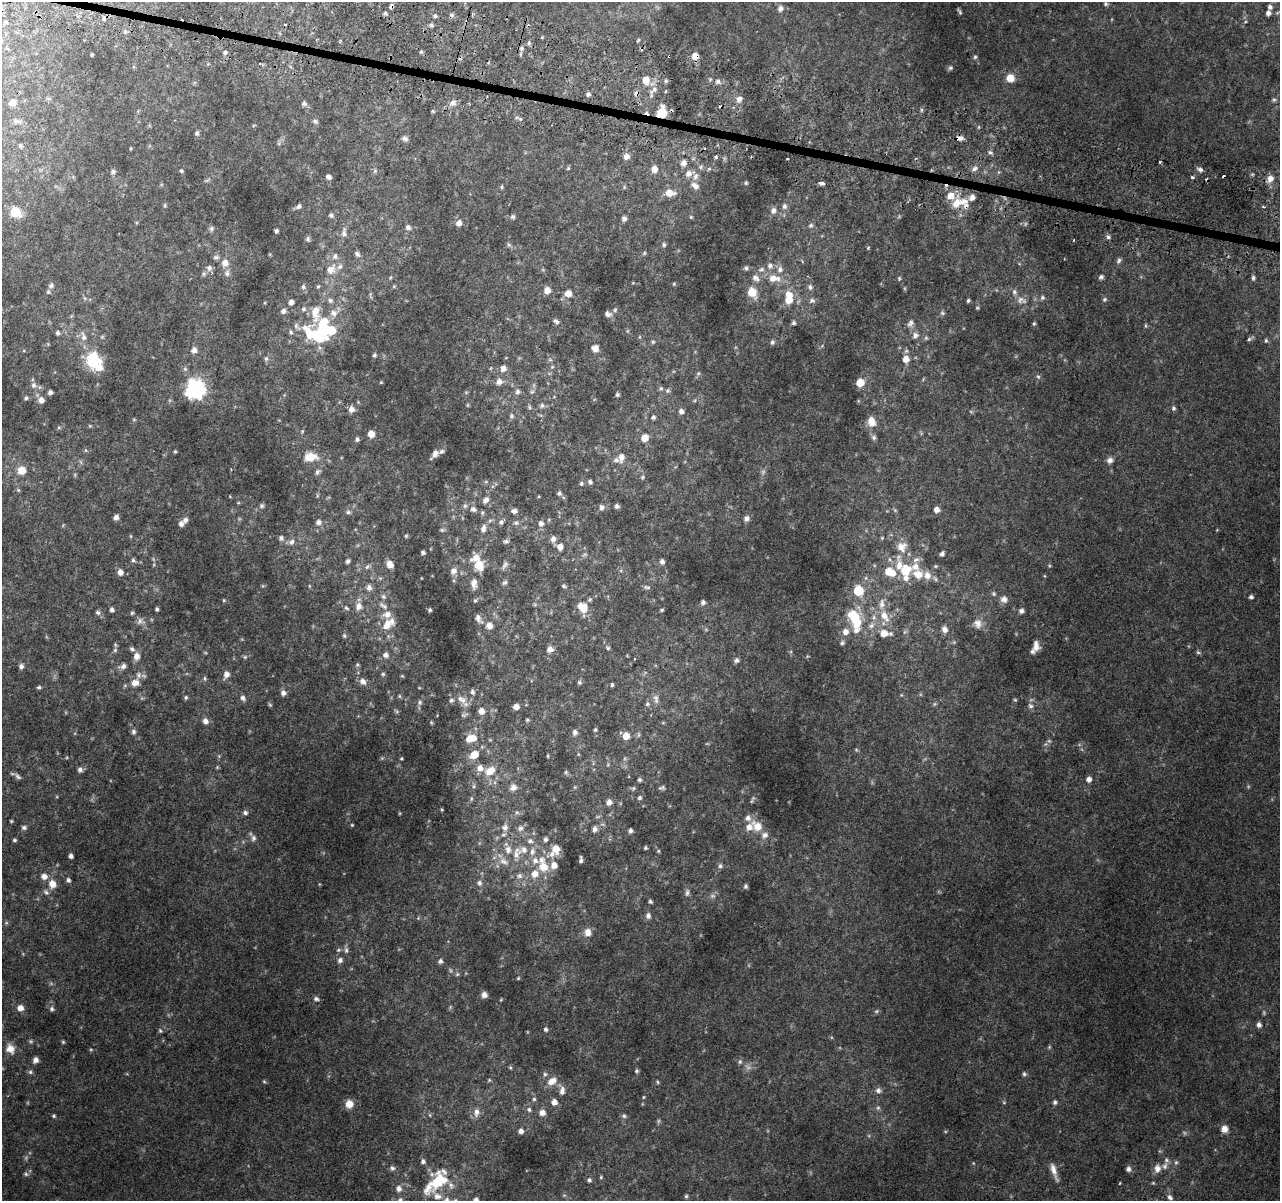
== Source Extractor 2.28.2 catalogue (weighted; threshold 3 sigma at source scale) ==
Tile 11 of 4 x 4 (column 3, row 3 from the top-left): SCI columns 2598-3875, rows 1465-2663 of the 5195 x 5393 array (HDU 1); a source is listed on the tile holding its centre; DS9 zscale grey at full resolution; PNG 1282 x 1203 px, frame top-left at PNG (2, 2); no overlay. Shown black and unused: <1% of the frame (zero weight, under 2 of 3 exposures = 3% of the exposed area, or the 3 px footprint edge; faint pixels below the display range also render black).
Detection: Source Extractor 2.28.2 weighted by HDU 2 'WHT'; one run over the whole footprint, this tile lists its part. Background 0.0639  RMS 0.0082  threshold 0.0369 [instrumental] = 3 sigma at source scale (4.5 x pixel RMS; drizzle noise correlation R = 1.50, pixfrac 1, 0.0396/0.0396 arcsec/px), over >= 5 px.
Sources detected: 476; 5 too faint to see at this stretch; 4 inside a brighter object's white glare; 13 cosmic-ray / hot-pixel residue — not listed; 32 inside a brighter listed object's ellipse — not listed separately; the other 422 listed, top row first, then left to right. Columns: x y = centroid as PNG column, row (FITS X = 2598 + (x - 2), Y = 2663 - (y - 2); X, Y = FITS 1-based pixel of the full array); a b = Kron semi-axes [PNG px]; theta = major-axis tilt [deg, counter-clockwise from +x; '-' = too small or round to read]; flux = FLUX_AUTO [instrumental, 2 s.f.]
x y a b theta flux
1106 4 5 4 - 1.3
1270 7 6 6 - 2.2
780 8 8 6 70 2.3
959 12 8 3 -56 1.2
385 13 5 5 - 1.3
1268 13 5 4 - 2.9
435 16 5 4 - 1.2
104 19 4 3 - 13
5 22 6 4 45 1.2
431 25 5 5 - 1.4
125 32 5 5 - 1.3
529 43 5 5 - 1.3
521 48 6 5 - 1.8
225 52 5 4 - 1.9
421 52 5 4 - 1.1
92 54 3 2 - 0.75
669 56 3 3 - 2.2
695 56 6 6 - 6.3
975 57 5 5 - 1.2
260 63 4 3 - 0.85
950 68 7 5 15 1.3
1010 78 10 9 - 8
646 80 9 7 -82 8
666 81 5 4 - 1.3
718 81 7 6 - 2.2
654 89 7 6 - 2.7
588 94 5 5 - 1.9
739 99 9 7 43 3.5
1274 100 6 5 - 1.3
12 103 7 6 - 3.8
304 103 6 6 - 2
453 103 8 7 - 3.2
433 111 6 3 71 0.88
662 112 11 10 - 13
16 121 11 6 -10 2.3
315 121 7 5 -22 1.5
197 133 6 5 - 1.6
960 138 9 6 -5 3.1
405 139 8 6 -40 2.2
21 146 5 4 - 1.1
990 152 6 5 - 1.7
626 156 6 6 - 4.5
716 157 3 3 - 2.1
1160 162 3 2 - 1.8
683 163 7 7 - 3.3
700 167 6 5 - 1.5
568 168 5 4 - 0.86
654 169 6 6 - 6.8
974 169 8 5 45 2.4
1200 169 7 5 -24 2
181 171 5 4 - 1.1
375 171 6 4 -46 1.2
113 172 6 6 - 1.9
688 174 11 9 45 4.8
328 177 5 4 - 2.4
1193 177 3 3 - 3.4
1270 178 8 7 - 5
746 183 5 4 - 0.92
821 183 4 3 - 9.7
695 186 13 8 -36 5
501 187 6 4 74 0.98
669 193 10 7 -7 9.5
972 197 7 6 - 3.8
957 203 14 10 45 10
165 205 5 4 - 0.97
299 206 6 5 - 1.8
784 206 7 6 - 2.4
1263 207 5 2 - 0.9
773 210 8 7 - 2.8
15 212 6 6 - 41
331 215 6 5 - 1.4
513 217 6 6 - 1.6
691 217 5 5 - 0.97
624 219 6 6 - 2.2
459 223 7 6 - 3.7
811 225 6 6 - 1.6
408 227 8 6 -43 2.1
211 229 7 6 - 1.6
276 231 4 4 - 1.7
344 233 11 7 -87 3.1
1108 237 6 5 - 1.6
308 239 7 6 - 1.5
1074 240 3 2 - 0.86
664 245 7 5 -78 1.5
868 248 4 4 - 0.71
644 253 5 4 - 1
357 254 8 6 -51 2.3
335 256 7 6 - 2.5
216 257 8 5 2 1.6
1119 261 8 5 53 1.7
225 263 10 10 - 5.3
770 266 8 7 - 2.9
209 268 7 7 - 2.5
746 268 5 5 - 1.5
331 269 13 11 50 7.8
761 269 7 5 2 1.9
780 269 8 7 - 3.4
227 273 8 7 - 2.7
204 274 7 5 89 1.6
1101 277 5 5 - 2
756 278 11 7 -40 3.6
774 278 18 10 -4 10
899 278 5 4 - 0.86
1253 278 7 5 90 1.7
674 284 5 4 - 0.86
51 286 7 6 - 1.9
318 286 5 4 - 0.97
303 287 7 6 - 1.7
810 287 9 5 -76 2
547 290 6 6 - 5.9
48 292 6 5 - 1.1
752 292 11 9 -59 11
568 293 7 6 - 6.1
1042 297 6 6 - 1.6
789 298 14 8 86 15
1104 299 6 5 - 1.3
330 300 7 6 - 1.8
812 300 8 6 23 2.2
968 300 5 3 - 1.1
1021 300 14 9 -16 5.2
291 302 5 5 - 3.2
977 308 5 4 - 0.86
303 309 6 6 - 1.6
615 310 6 5 - 1.4
283 311 7 6 - 2.4
315 312 22 9 89 11
333 313 10 8 -40 4.3
942 313 6 4 -71 1.2
608 314 9 6 -22 2.7
556 321 8 5 -36 2
794 323 5 5 - 1.5
910 323 10 7 47 2.7
1034 323 5 4 - 0.96
324 329 18 10 -89 53
291 332 6 5 - 1.4
57 333 5 5 - 1.6
915 335 8 7 - 2.9
84 337 12 7 -75 4.2
926 338 6 4 -18 1.1
1249 339 5 5 - 1.3
1266 340 6 5 - 1.2
653 342 5 5 - 1.1
772 342 6 5 - 1.6
595 348 7 7 - 5
194 350 7 6 - 3.6
374 355 5 4 - 1.3
266 359 7 5 75 1.6
906 359 7 7 - 5.9
93 361 9 7 -49 100
552 367 6 3 18 0.84
503 368 7 6 - 4.3
1038 377 5 5 - 1.3
499 382 8 7 - 4
860 383 6 6 - 14
33 385 8 7 - 2.6
661 388 6 5 - 1.3
195 389 7 7 - 370
667 391 6 5 - 1.4
50 392 5 4 - 2
517 392 7 6 - 2.3
532 392 6 4 19 1.1
617 395 4 4 - 1.3
26 398 5 4 - 1.2
41 400 7 7 - 4
542 405 7 5 75 1.8
529 407 6 4 -71 1
1174 408 5 5 - 1.5
351 409 8 7 - 3.9
681 411 6 5 - 2.9
511 416 6 6 - 1.4
653 417 5 5 - 1.6
871 421 12 9 -78 8.2
371 434 5 5 - 7.7
645 438 7 7 - 7.1
874 438 7 5 90 1.8
357 439 6 4 84 1.7
175 451 4 4 - 0.86
441 451 8 5 32 1.7
435 453 9 6 69 3.6
310 457 16 10 5 10
621 457 11 8 87 4.8
1110 460 8 7 - 3
21 470 10 9 - 7.8
317 472 8 6 58 2
642 477 5 5 - 1
590 482 5 4 - 1.7
581 484 5 5 - 1.3
559 493 5 5 - 1.6
486 500 8 6 37 3.3
262 506 6 6 - 1.4
465 506 6 5 - 1.6
617 506 5 4 - 1.9
601 508 7 5 89 2.4
473 509 8 7 - 2.7
936 509 5 5 - 4
514 511 7 6 - 2.2
348 512 7 6 - 1.7
116 517 6 5 - 3.2
747 518 7 7 - 2.7
490 520 6 4 20 1.3
318 522 7 6 - 2.7
501 522 6 6 - 1.8
516 523 6 5 - 1.7
541 523 7 6 - 3.1
181 524 7 6 - 2.8
483 529 9 6 76 3.4
406 536 5 4 - 0.91
281 538 6 5 - 1.7
882 538 4 4 - 0.76
553 539 7 7 - 3.4
506 541 7 5 8 1.7
292 542 8 7 - 2.7
560 547 7 7 - 4.4
902 547 14 13 - 8.3
423 552 4 3 - 1.5
942 554 5 4 - 1.9
133 560 6 5 - 1.4
348 561 5 4 - 1.8
662 561 5 5 - 2.4
390 565 7 6 - 6.5
479 565 11 9 -62 14
505 565 11 6 48 2.3
367 567 7 5 43 1.7
906 570 17 13 81 18
453 571 8 8 - 3.8
889 571 11 9 -12 11
120 572 7 6 - 3.8
927 575 11 9 -77 6
505 582 8 4 28 1.4
474 583 13 7 86 4.4
563 586 6 4 -40 1.3
369 587 8 7 - 3.2
647 587 9 4 -11 1.5
858 591 6 6 - 39
994 594 7 4 -83 1.3
383 597 6 6 - 1.9
1251 597 5 4 - 1.6
1004 599 9 8 - 3.9
224 600 5 3 - 0.71
475 600 6 4 1 0.94
590 600 6 5 - 1.3
703 602 6 5 - 1.7
359 606 10 9 - 4.9
383 606 13 5 -32 2.8
583 607 13 9 -43 11
346 608 7 5 -28 1.4
157 609 4 4 - 1.2
112 610 5 4 - 2
430 610 4 3 - 1.1
662 610 4 3 - 0.98
1021 611 6 5 - 2.3
98 613 7 6 - 1.8
132 613 5 4 - 1
884 616 17 9 -57 9.5
478 618 9 6 -80 2.9
855 618 20 10 -67 31
140 621 9 7 75 2.8
978 623 13 10 -73 5.6
387 625 17 11 56 10
489 625 9 8 - 4.3
871 626 9 7 26 3.3
945 629 9 7 -68 3.5
845 632 8 8 - 4.8
884 633 9 7 -5 8.3
344 636 6 4 -70 1.3
842 643 6 5 - 1.5
1036 646 12 7 -86 5.3
608 648 5 5 - 1
132 649 8 5 -28 1.8
550 649 7 6 - 4
115 650 6 5 - 1.4
1198 652 6 4 -1 1.2
385 655 7 7 - 3
137 656 8 7 - 5.1
245 657 5 5 - 1.1
736 660 6 6 - 2.3
357 665 5 3 - 0.95
21 666 5 5 - 2.4
123 666 7 6 - 2.7
226 674 8 6 66 3.9
383 674 5 5 - 1.2
139 675 9 7 89 2.8
205 678 6 4 -89 1
363 681 9 7 -41 3.8
579 682 6 5 - 1.4
135 683 9 8 - 6
612 685 4 3 - 1.1
39 687 5 4 - 1.2
472 692 6 5 - 1.7
283 693 6 6 - 2.9
399 696 6 3 -71 0.84
186 697 5 4 - 1.1
243 698 7 6 - 2
461 699 16 7 -35 5.5
656 699 12 6 -82 2.8
451 700 6 5 - 1.5
1015 700 5 4 - 0.89
420 702 7 5 -89 1.7
647 704 5 5 - 1.2
1031 706 7 5 -16 1.8
516 707 5 5 - 4.6
481 711 6 5 - 5.4
527 720 5 4 - 0.96
205 721 7 6 - 3
595 730 5 4 - 1
133 732 7 6 - 1.8
575 732 7 6 - 2.3
626 736 6 6 - 7.9
473 738 8 7 - 5.9
1049 741 6 4 -42 1.1
474 754 8 7 - 11
548 756 5 3 - 0.65
217 767 4 4 - 0.76
480 768 8 8 - 5.2
80 770 7 6 - 2.3
490 771 13 8 39 9.4
566 772 5 5 - 1.1
18 776 11 5 -42 2
1089 779 6 5 - 3.1
639 780 5 5 - 1.3
513 787 8 7 - 4
662 787 9 5 12 1.7
639 798 5 5 - 1.5
471 799 6 3 73 1
609 802 6 6 - 3.8
517 812 6 4 -1 1.4
245 813 6 5 - 1.9
11 821 4 4 - 0.73
352 825 3 3 - 0.66
757 826 15 11 -36 11
24 827 7 6 - 1.6
505 827 9 8 - 4
520 828 8 7 - 2.8
595 829 7 6 - 2.8
630 831 5 4 - 2
253 838 7 6 - 2.2
545 839 6 5 - 1.8
14 840 4 3 - 1.2
530 841 7 6 - 2.5
645 848 4 4 - 1
556 849 11 9 -84 8.1
658 851 5 4 - 0.85
532 852 10 7 89 4.1
517 853 17 10 74 8
71 856 4 4 - 2.4
581 860 6 3 -90 1.8
503 861 14 8 -30 5.5
720 866 6 5 - 1.7
544 867 11 11 - 11
535 874 9 9 - 6.7
44 876 7 7 - 4.5
519 876 7 7 - 2.6
68 880 6 5 - 1.7
479 883 7 6 - 2.1
52 884 9 8 - 7.4
746 886 5 4 - 1.5
46 892 8 6 -38 1.9
687 893 10 5 84 2.1
650 901 4 4 - 1.3
648 916 8 6 90 2.5
6 923 6 3 18 0.85
588 932 10 8 -89 5.3
338 950 5 5 - 1.2
346 950 8 6 -90 2.1
340 960 7 6 - 2.5
440 961 6 5 - 1.9
457 974 6 5 - 1.2
518 978 5 4 - 0.8
484 995 6 6 - 3.7
316 999 7 5 -18 2
20 1008 6 6 - 5
52 1009 6 6 - 1.7
877 1011 6 4 71 0.98
1259 1025 6 5 - 2.7
546 1029 6 5 - 1.7
160 1031 6 4 -63 1.1
63 1042 5 4 - 0.9
10 1049 12 10 -59 6.9
36 1060 7 6 - 2.9
740 1062 6 5 - 1.4
510 1067 5 4 - 0.97
636 1071 5 5 - 1.2
30 1072 6 6 - 1.4
545 1074 5 5 - 1.5
1024 1074 6 5 - 1.4
489 1080 5 5 - 0.85
552 1081 13 8 35 6.9
264 1082 6 4 -2 0.88
658 1082 6 4 -88 0.84
878 1090 7 7 - 2.8
562 1091 11 6 82 4.1
644 1097 5 3 - 0.67
534 1099 5 5 - 1.1
554 1102 6 6 - 4.6
1055 1102 5 5 - 1.6
349 1104 9 9 - 7
529 1110 6 5 - 1.8
476 1112 11 7 85 4.2
542 1113 7 7 - 4.1
54 1116 5 4 - 0.98
624 1116 6 5 - 1.5
1224 1129 9 8 - 4.9
521 1131 6 6 - 2.6
1167 1160 7 5 -23 1.8
423 1161 6 5 - 1.6
1176 1162 5 5 - 1.3
392 1168 7 5 -16 1.7
1157 1168 11 8 81 4.7
1128 1169 7 6 - 2.5
1054 1171 24 6 -71 6.1
26 1174 6 5 - 1.3
601 1177 5 4 - 0.85
589 1180 5 5 - 1.6
436 1182 27 10 42 26
1120 1183 4 2 - 0.51
451 1185 9 6 -80 2.5
399 1188 7 6 - 3.1
437 1196 12 9 -8 4.8
686 1196 5 5 - 1.1
1170 1197 9 6 -48 2.4
400 1200 7 5 74 1.8
476 1200 5 5 - 2.8
Overlapping masked pixels (flux is a lower limit): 5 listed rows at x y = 104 19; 669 56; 695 56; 662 112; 960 138
Isophote crosses this tile's border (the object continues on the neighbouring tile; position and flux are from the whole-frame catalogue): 2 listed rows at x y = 400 1200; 476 1200